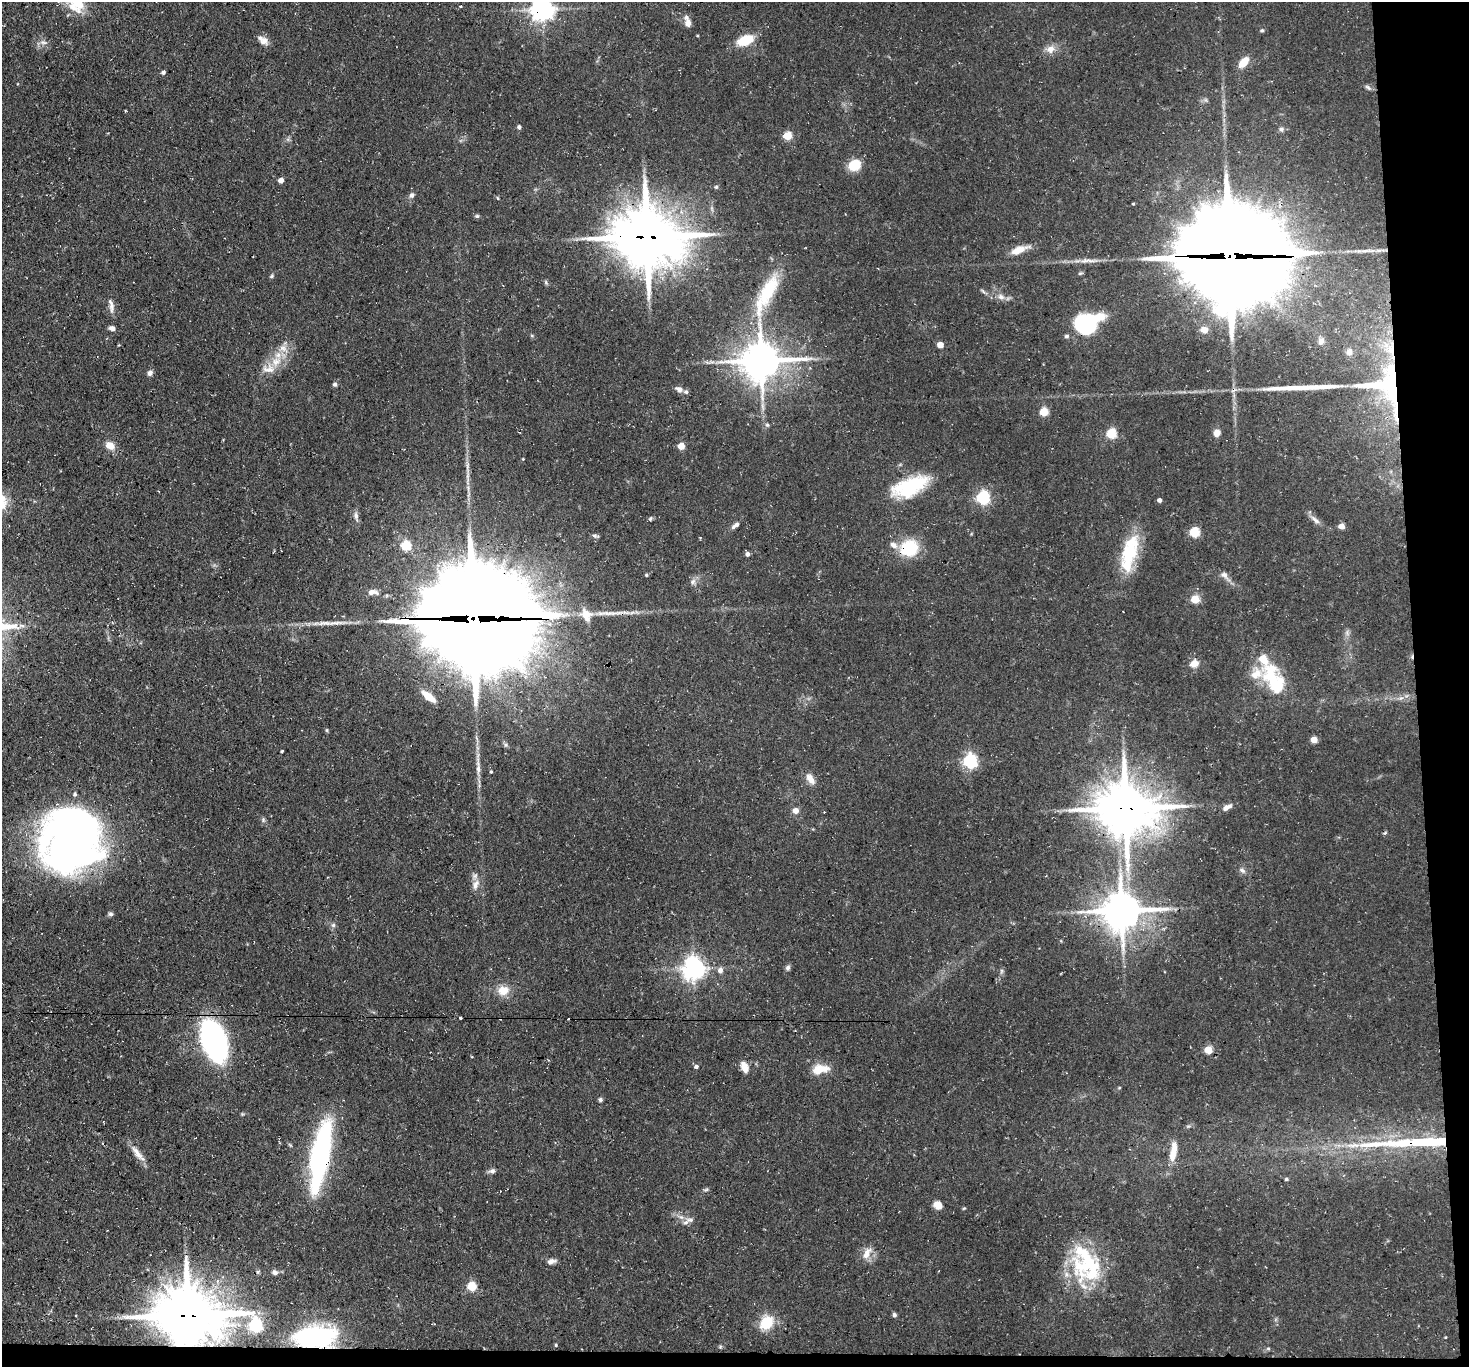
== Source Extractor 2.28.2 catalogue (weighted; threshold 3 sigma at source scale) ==
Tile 9 of 3 x 3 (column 3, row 3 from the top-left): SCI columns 2934-4400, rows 156-1520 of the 4401 x 4372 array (HDU 1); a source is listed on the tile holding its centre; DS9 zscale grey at full resolution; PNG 1471 x 1369 px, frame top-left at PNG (2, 2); no overlay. Shown black and unused: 5% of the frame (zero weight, under 3 of 4 exposures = <1% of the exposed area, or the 3 px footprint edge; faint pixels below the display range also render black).
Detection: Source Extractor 2.28.2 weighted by HDU 2 'WHT'; one run over the whole footprint, this tile lists its part. Background 0.0734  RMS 0.0054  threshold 0.0241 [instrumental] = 3 sigma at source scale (4.5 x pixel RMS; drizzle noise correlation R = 1.50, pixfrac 1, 0.05/0.05 arcsec/px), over >= 5 px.
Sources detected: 158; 1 inside a brighter object's white glare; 5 cosmic-ray / hot-pixel residue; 6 long thin detections or spike segments (spike, bleed or trail) — not listed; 14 inside a brighter listed object's ellipse — not listed separately; the other 132 listed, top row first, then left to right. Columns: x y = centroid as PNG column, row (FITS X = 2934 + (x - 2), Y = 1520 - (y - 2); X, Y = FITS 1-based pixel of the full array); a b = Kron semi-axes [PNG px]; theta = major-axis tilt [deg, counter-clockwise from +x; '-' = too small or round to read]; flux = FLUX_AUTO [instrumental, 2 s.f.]
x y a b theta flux
76 5 24 19 -45 13
461 6 3 3 - 1.1
542 9 7 7 - 470
688 22 12 6 -76 4.2
1262 30 5 4 - 0.77
745 40 15 9 23 16
264 41 11 11 - 3.5
43 42 11 6 -13 2.1
1051 49 10 9 - 4.3
1243 62 12 7 49 8.5
163 72 4 4 - 1.5
1368 87 9 5 -44 1.2
519 127 4 4 - 1.5
1281 129 6 5 - 1.2
787 136 5 5 - 22
854 165 11 9 19 16
281 180 5 4 - 4
716 187 5 5 - 0.75
412 195 6 6 - 1.8
497 198 5 3 - 0.51
1133 204 3 3 - 0.5
477 216 6 5 - 0.92
647 237 21 18 -11 3400
1019 250 25 8 20 6.7
1230 256 38 32 -8 10000
1080 273 6 4 8 0.78
271 276 7 4 29 0.81
546 282 6 4 -61 0.89
983 291 9 3 -45 0.94
766 293 64 17 62 35
1001 297 11 7 -32 2.7
111 306 17 7 -89 3
1087 323 27 18 25 47
112 328 7 6 - 1.9
1204 330 5 5 - 8.4
1321 341 9 7 59 1.8
940 345 5 4 - 6.9
283 348 13 9 -40 4.4
1391 350 15 8 85 6.4
1349 352 8 7 - 1.9
761 361 12 11 - 1600
276 362 16 10 23 7.5
150 373 7 6 - 1.9
334 384 6 5 - 1.2
1385 385 38 29 -11 73
679 389 10 7 -27 2.4
763 406 9 4 -81 1.7
1044 412 5 5 - 19
767 425 6 5 - 0.92
1217 433 9 7 74 3.5
1111 434 5 5 - 34
110 445 13 10 -36 4.7
681 446 5 5 - 11
523 459 3 3 - 0.36
467 466 12 4 85 2
910 487 41 18 22 35
983 497 6 6 - 87
1159 500 4 4 - 2.2
356 516 13 6 -82 2.3
650 519 6 5 - 0.96
1315 520 17 6 -40 2.8
735 525 11 5 35 2.3
1341 526 4 4 - 6.9
1194 532 5 5 - 37
595 536 9 5 -18 1.2
406 546 5 5 - 34
909 548 20 18 28 22
1129 553 47 17 73 29
747 554 5 5 - 1.8
646 575 4 4 - 0.55
1224 575 12 8 -38 2.7
693 582 9 7 39 2
372 592 12 6 3 3
1195 599 5 5 - 18
586 615 17 13 -59 7.3
473 618 37 34 -30 12000
1194 663 9 8 - 4.9
1274 680 44 22 -61 32
429 696 17 7 -39 7.7
1401 698 7 5 41 1.4
327 730 6 4 -89 0.59
1314 740 5 4 - 9.1
282 751 3 3 - 0.67
970 761 6 6 - 120
491 772 4 3 - 0.6
810 779 15 8 -58 4.5
1227 807 14 6 30 2.8
1126 808 18 16 -6 2800
795 811 5 5 - 3.9
263 820 8 4 -82 0.97
70 844 54 49 -47 360
1242 870 10 6 -33 1.8
476 884 16 8 69 3.9
1122 911 12 11 - 1600
111 914 6 5 - 1.2
333 925 6 6 - 1.2
693 968 7 7 - 420
788 968 8 6 73 1.4
720 970 8 7 - 2.4
1001 971 7 4 89 0.96
503 990 14 12 10 7.5
460 1018 3 3 - 2.2
214 1041 38 20 -72 120
1208 1050 5 5 - 17
696 1067 5 5 - 1.2
745 1067 14 8 -67 4.4
820 1069 20 10 10 8.8
600 1099 5 5 - 1
1427 1142 50 7 2 60
1173 1152 26 8 81 9.4
137 1153 27 7 -51 5.1
319 1155 69 21 78 85
492 1171 8 6 6 1.6
1286 1179 5 4 - 0.8
706 1190 8 4 9 0.88
938 1205 9 7 -45 4.3
964 1208 5 3 - 0.49
690 1220 14 6 -5 2.9
867 1253 20 9 60 5.2
551 1261 12 6 10 2.3
1088 1266 52 34 10 39
275 1272 7 6 - 1.5
472 1286 5 5 - 25
188 1315 18 15 -6 3600
894 1315 5 5 - 1.2
766 1323 16 12 49 14
255 1325 6 5 - 100
315 1337 36 18 5 67
1445 1337 3 2 - 0.38
556 1345 4 3 - 0.57
720 1347 6 4 45 0.69
1268 1348 6 4 0 0.73
Overlapping masked pixels (flux is a lower limit): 16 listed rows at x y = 542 9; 647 237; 1230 256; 766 293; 1087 323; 1391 350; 1385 385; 909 548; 473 618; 1274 680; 1126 808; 1122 911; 1427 1142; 319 1155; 188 1315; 315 1337
Isophote crosses this tile's border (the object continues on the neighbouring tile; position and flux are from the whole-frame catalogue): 2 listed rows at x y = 76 5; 542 9